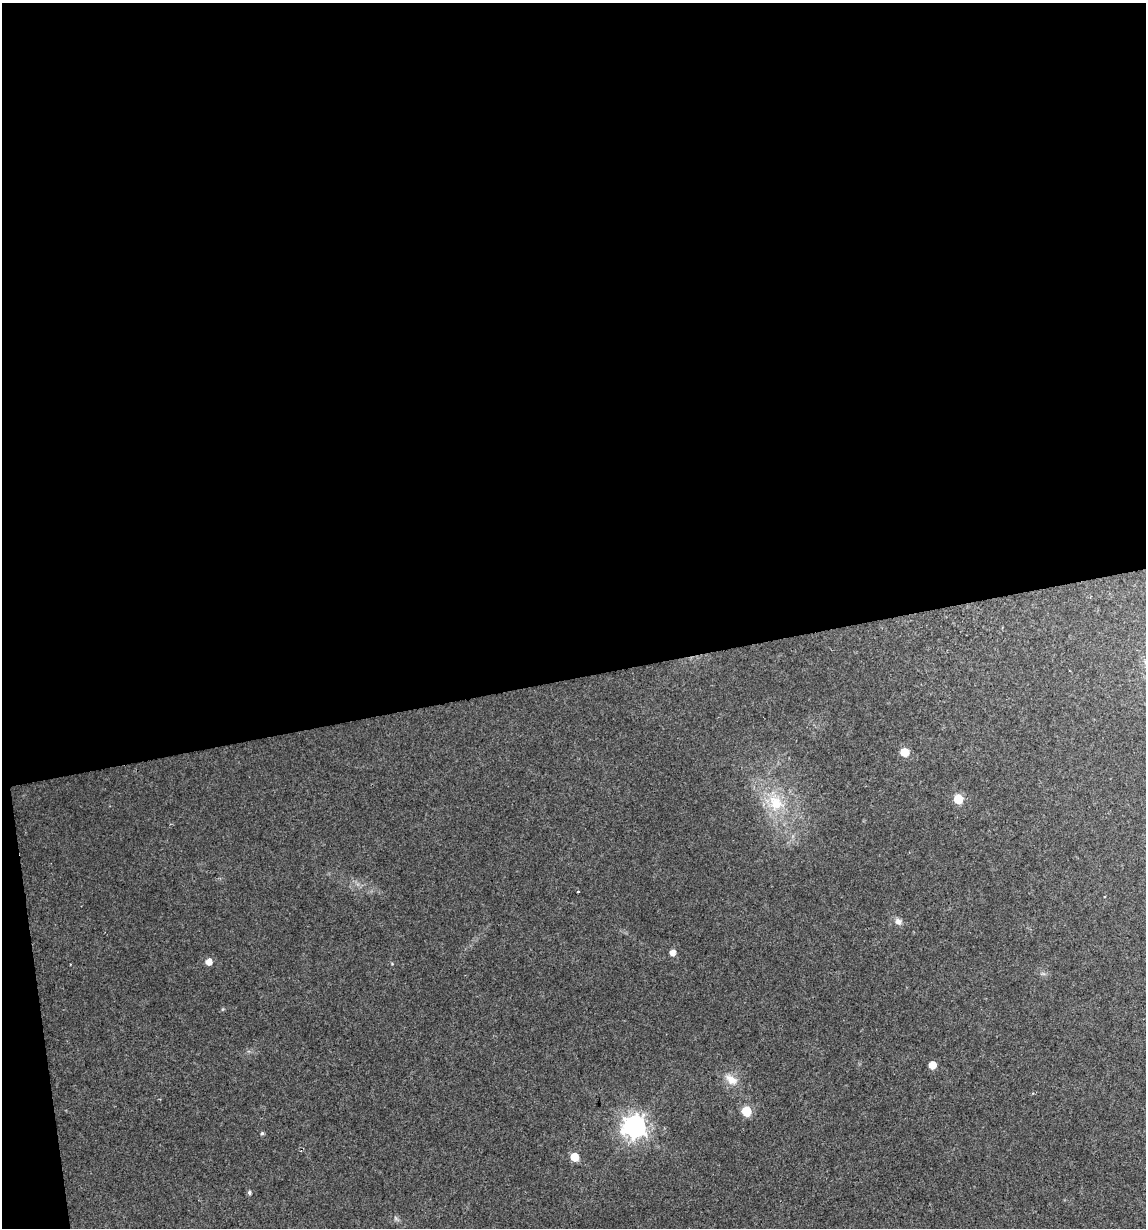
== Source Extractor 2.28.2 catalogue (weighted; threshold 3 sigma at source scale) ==
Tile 1 of 4 x 4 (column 1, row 1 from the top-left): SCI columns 29-1172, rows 3678-4903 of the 4679 x 4903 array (HDU 1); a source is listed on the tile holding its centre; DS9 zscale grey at full resolution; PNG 1148 x 1230 px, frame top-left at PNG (2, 3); no overlay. Shown black and unused: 56% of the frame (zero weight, under 2 of 3 exposures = <1% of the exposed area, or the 3 px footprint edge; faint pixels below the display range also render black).
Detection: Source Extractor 2.28.2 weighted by HDU 2 'WHT'; one run over the whole footprint, this tile lists its part. Background 0.0342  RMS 0.0064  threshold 0.0287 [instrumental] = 3 sigma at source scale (4.5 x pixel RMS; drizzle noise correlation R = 1.50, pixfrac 1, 0.0396/0.0396 arcsec/px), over >= 5 px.
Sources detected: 14; all 14 listed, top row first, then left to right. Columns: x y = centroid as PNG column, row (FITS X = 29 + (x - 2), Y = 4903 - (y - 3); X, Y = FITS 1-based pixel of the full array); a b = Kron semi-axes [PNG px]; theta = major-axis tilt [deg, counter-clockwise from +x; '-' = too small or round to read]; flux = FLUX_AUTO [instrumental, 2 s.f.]
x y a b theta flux
904 752 6 5 - 17
958 799 6 5 - 20
776 803 24 17 -55 20
578 891 3 2 - 1
898 921 8 7 - 2.8
672 952 5 5 - 4.3
209 962 5 5 - 5.6
932 1065 5 5 - 8.4
731 1079 15 10 -33 6.7
746 1111 6 5 - 25
634 1126 8 8 - 460
262 1133 5 4 - 1
574 1157 6 5 - 14
249 1192 5 4 - 1.3